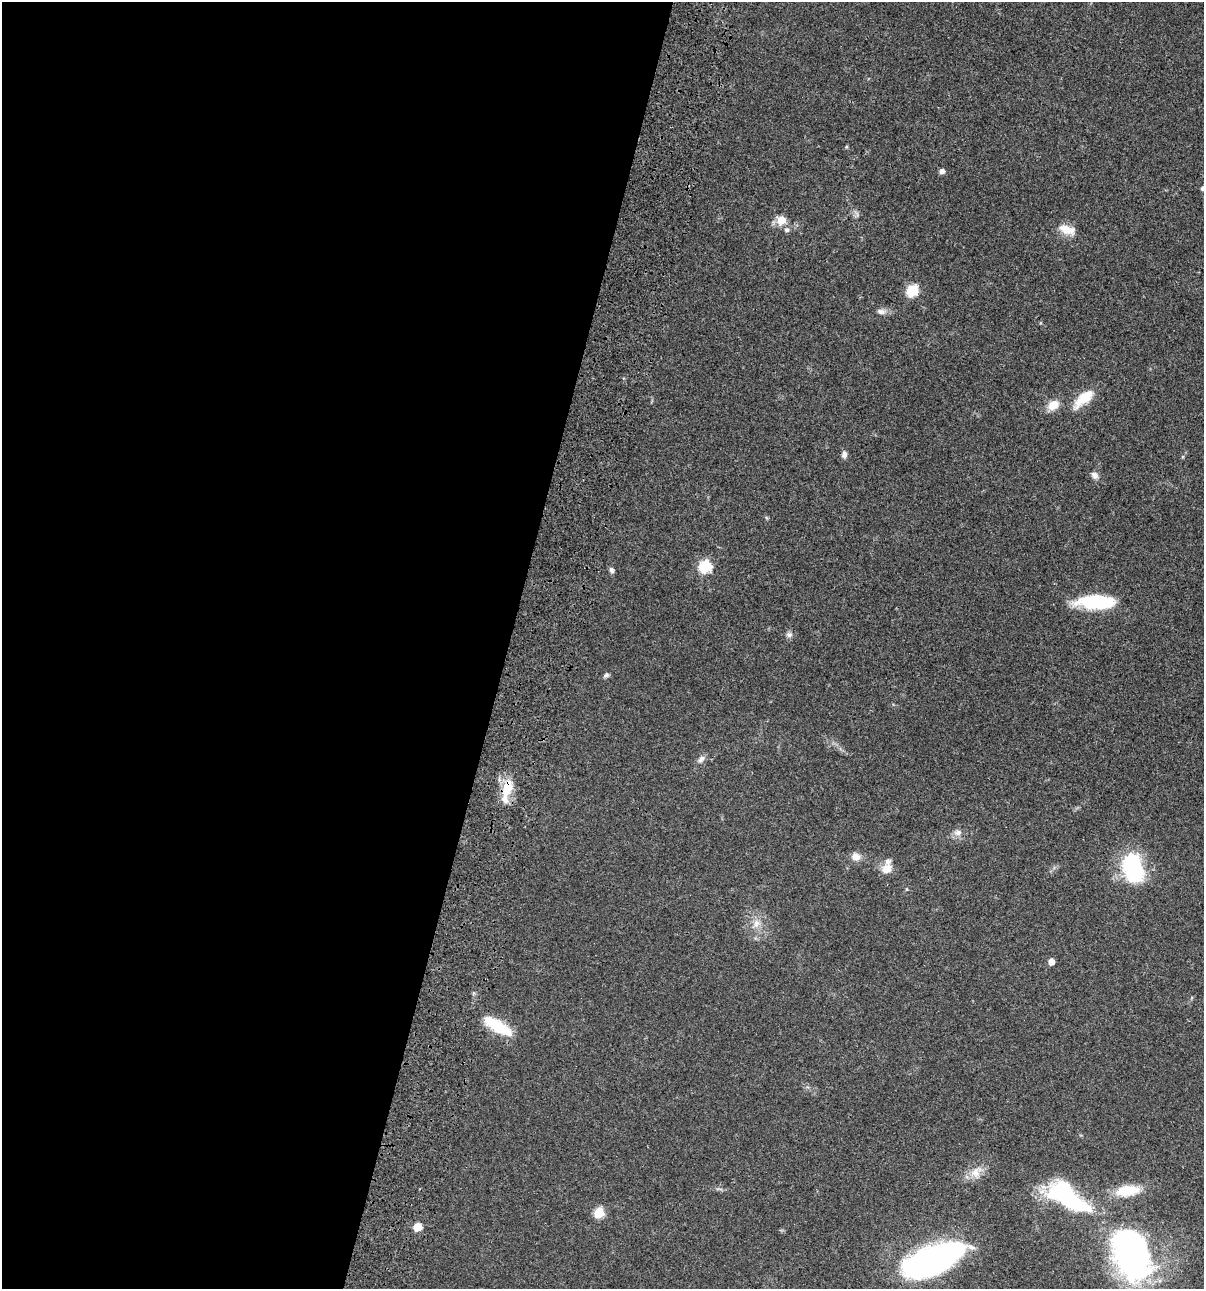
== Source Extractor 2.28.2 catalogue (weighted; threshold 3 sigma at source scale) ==
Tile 5 of 4 x 4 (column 1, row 2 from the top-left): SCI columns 236-1437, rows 2695-3981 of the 5404 x 5387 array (HDU 1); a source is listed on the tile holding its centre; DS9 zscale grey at full resolution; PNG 1206 x 1291 px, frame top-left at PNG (2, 2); no overlay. Shown black and unused: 42% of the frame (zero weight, under 3 of 4 exposures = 9% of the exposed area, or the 3 px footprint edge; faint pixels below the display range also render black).
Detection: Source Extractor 2.28.2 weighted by HDU 2 'WHT'; one run over the whole footprint, this tile lists its part. Background 0.0476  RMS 0.0054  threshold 0.0241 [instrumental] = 3 sigma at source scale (4.5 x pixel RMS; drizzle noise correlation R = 1.50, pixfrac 1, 0.05/0.05 arcsec/px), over >= 5 px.
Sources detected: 37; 2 inside a brighter object's white glare — not listed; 2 inside a brighter listed object's ellipse — not listed separately; the other 33 listed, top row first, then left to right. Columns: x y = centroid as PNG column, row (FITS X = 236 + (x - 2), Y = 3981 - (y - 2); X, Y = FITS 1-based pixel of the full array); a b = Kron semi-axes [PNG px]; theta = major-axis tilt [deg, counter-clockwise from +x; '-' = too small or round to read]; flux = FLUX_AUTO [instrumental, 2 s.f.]
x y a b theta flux
942 171 6 5 - 2
1203 188 7 5 -6 1.7
781 220 7 6 - 11
1067 229 21 10 -21 7.5
787 230 7 6 - 1.4
912 291 6 6 - 37
880 311 11 7 -12 2.2
1084 398 27 11 42 12
1053 405 13 9 34 6.7
844 454 8 6 -90 2
1095 475 9 7 -55 2.3
705 566 6 6 - 48
612 570 8 5 -66 1.4
1096 602 42 14 0 31
789 635 8 7 - 1.7
606 675 8 6 19 1.2
701 759 10 7 42 2.2
507 787 22 11 75 12
958 832 11 8 2 2.7
856 857 11 9 -16 3.7
886 869 12 10 29 5.8
1133 869 23 14 -77 68
907 889 5 3 - 0.49
756 923 13 8 74 3.9
1051 962 5 5 - 4.6
497 1026 37 12 -31 20
976 1172 18 13 48 6.3
1127 1191 31 14 7 14
1066 1195 39 23 -29 58
599 1213 6 5 - 24
417 1227 6 5 - 14
1134 1259 66 34 -84 140
933 1260 58 25 24 140
Overlapping masked pixels (flux is a lower limit): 2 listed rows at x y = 507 787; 933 1260
Isophote crosses this tile's border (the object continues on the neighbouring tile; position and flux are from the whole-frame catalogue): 1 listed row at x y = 1203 188